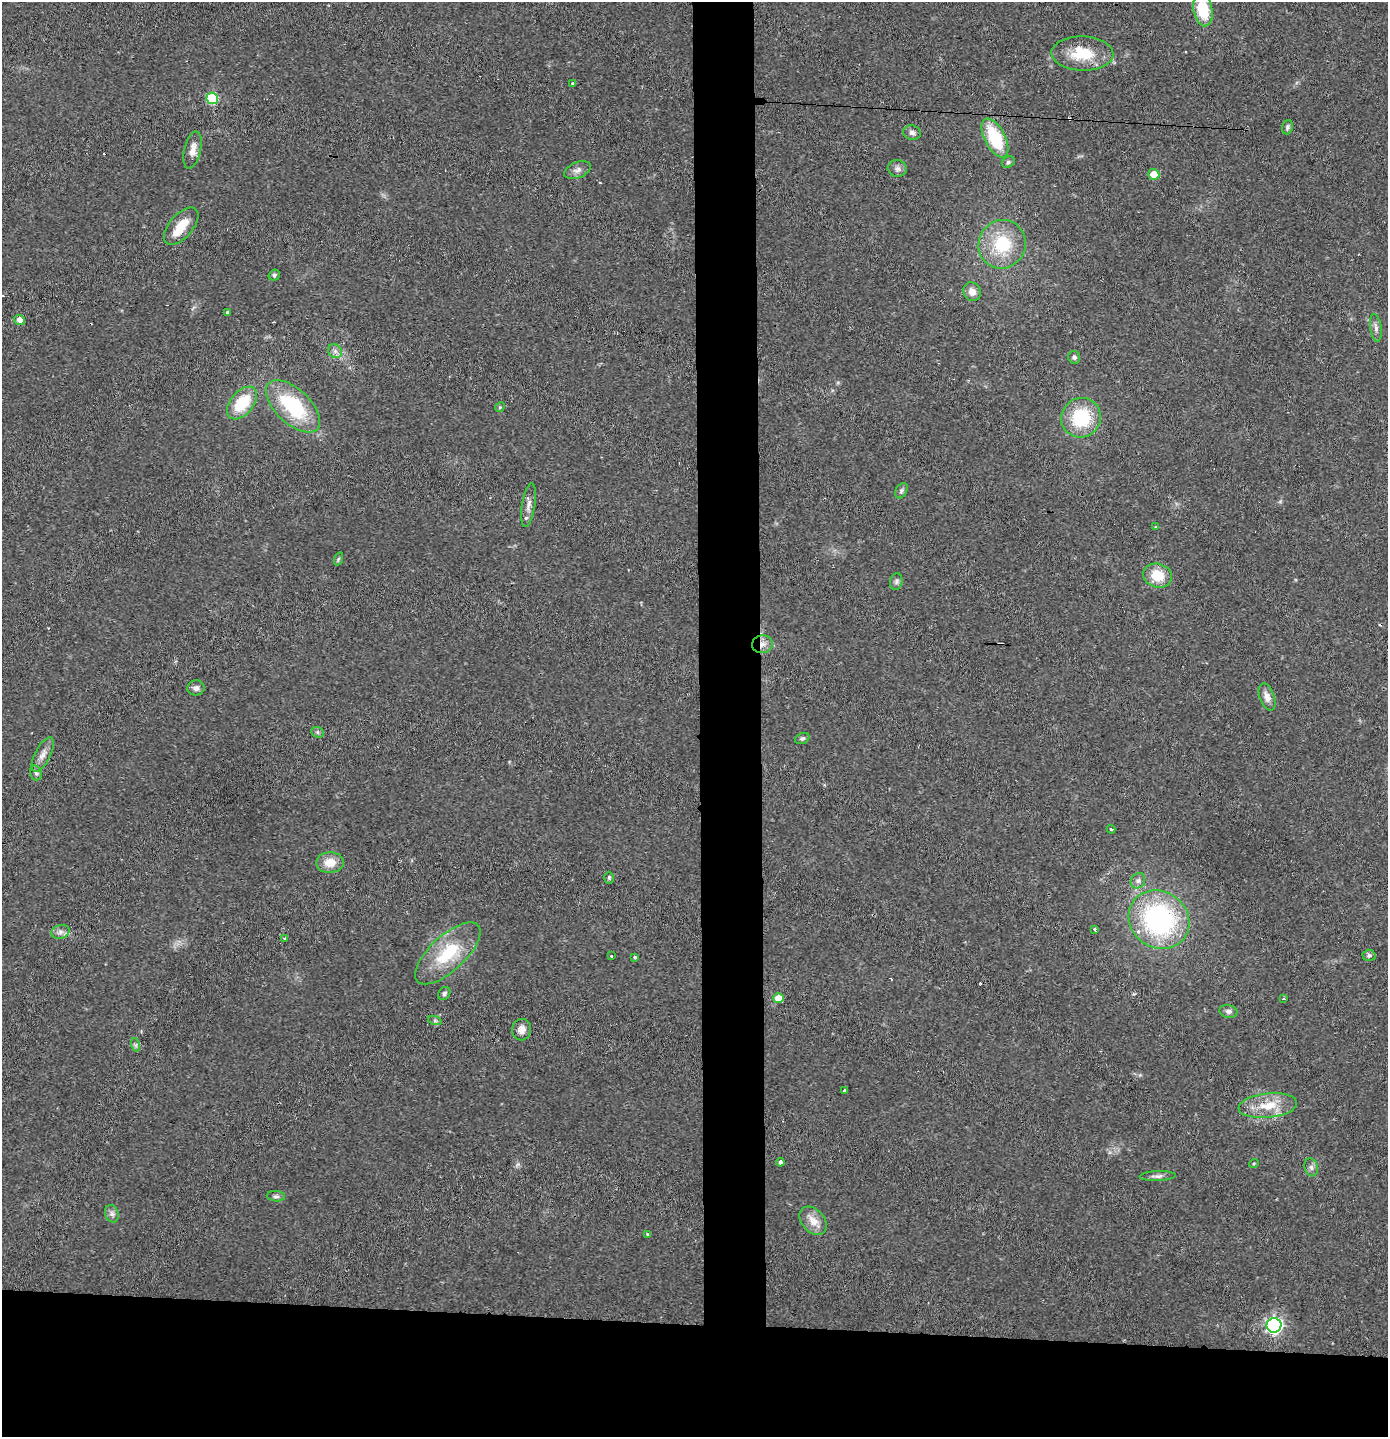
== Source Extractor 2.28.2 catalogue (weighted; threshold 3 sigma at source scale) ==
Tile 8 of 3 x 3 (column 2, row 3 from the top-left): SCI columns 1467-2852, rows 1-1435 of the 4316 x 4304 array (HDU 1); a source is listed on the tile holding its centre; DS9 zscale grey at full resolution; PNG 1390 x 1439 px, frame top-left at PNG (2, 2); each listed source drawn as its Kron ellipse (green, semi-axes under 4 px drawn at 4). Shown black and unused: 12% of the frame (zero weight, under 2 of 3 exposures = <1% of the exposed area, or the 3 px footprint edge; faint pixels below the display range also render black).
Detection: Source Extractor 2.28.2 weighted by HDU 2 'WHT'; one run over the whole footprint, this tile lists its part. Background 0.0648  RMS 0.0076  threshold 0.034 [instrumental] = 3 sigma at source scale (4.5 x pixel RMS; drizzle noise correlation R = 1.50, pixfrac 1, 0.05/0.05 arcsec/px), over >= 5 px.
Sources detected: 76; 6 cosmic-ray / hot-pixel residue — neither listed nor drawn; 2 inside a brighter listed object's ellipse — not listed separately; the other 68 listed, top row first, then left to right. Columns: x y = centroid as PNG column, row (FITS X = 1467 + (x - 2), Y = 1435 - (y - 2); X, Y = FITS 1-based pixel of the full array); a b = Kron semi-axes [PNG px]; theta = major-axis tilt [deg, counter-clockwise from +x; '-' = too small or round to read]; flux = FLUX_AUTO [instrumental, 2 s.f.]
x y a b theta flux
1203 10 17 9 -80 29
1082 53 31 17 -2 26
573 83 3 3 - 0.85
212 98 6 5 - 47
1287 127 7 5 73 1.5
912 133 9 7 -16 2.8
995 138 21 10 -63 41
192 150 19 8 77 6.2
1008 162 7 5 34 1.6
897 168 9 8 - 3.2
577 170 14 8 23 4.1
1154 174 5 5 - 10
181 226 22 11 49 13
1002 244 24 23 - 37
274 275 6 5 - 1.5
972 292 9 8 - 5.6
228 312 4 3 - 3.2
19 320 5 5 - 4.7
1376 328 14 5 -82 3.2
335 351 7 6 - 2.8
1074 357 6 6 - 1.7
242 403 19 11 50 27
293 406 33 17 -43 54
500 407 5 4 - 0.94
1081 418 20 19 - 41
901 491 8 5 59 1.8
529 505 22 6 81 5.3
1156 526 4 2 - 0.75
338 559 7 4 71 1.1
1158 575 14 12 -15 18
896 582 8 6 75 2
762 644 10 9 - 4.9
196 688 9 7 4 3
1267 697 14 7 -70 5.1
318 732 6 5 - 1.4
802 739 7 5 24 1.7
43 754 19 7 63 5.6
36 773 7 5 -74 1.7
1111 829 4 3 - 3.7
330 863 14 10 3 11
609 878 6 4 -89 1.2
1138 881 8 7 - 2.6
1159 920 31 28 -37 130
1095 929 4 3 - 4.3
60 932 9 6 16 3.1
285 938 4 3 - 1.8
448 953 41 17 43 37
1369 955 6 5 - 2
611 956 3 3 - 4.8
635 957 4 3 - 7.2
444 993 7 5 58 1.6
778 998 5 5 - 10
1283 999 3 2 - 1.3
1228 1011 9 6 -9 2.8
435 1021 7 4 -19 1.2
522 1030 11 9 77 4.8
136 1045 7 4 -72 1.4
844 1090 3 3 - 2.4
1268 1106 29 12 6 18
780 1162 4 3 - 5
1254 1163 5 3 - 0.7
1311 1167 9 6 -74 2.6
1158 1176 18 5 2 3.1
276 1196 9 5 -4 1.9
112 1214 9 6 -74 2.6
813 1221 16 11 -48 8.8
647 1234 3 3 - 0.81
1274 1325 7 7 - 230
Overlapping masked pixels (flux is a lower limit): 1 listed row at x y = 762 644
Isophote crosses this tile's border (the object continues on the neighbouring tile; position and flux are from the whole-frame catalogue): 1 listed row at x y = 1203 10